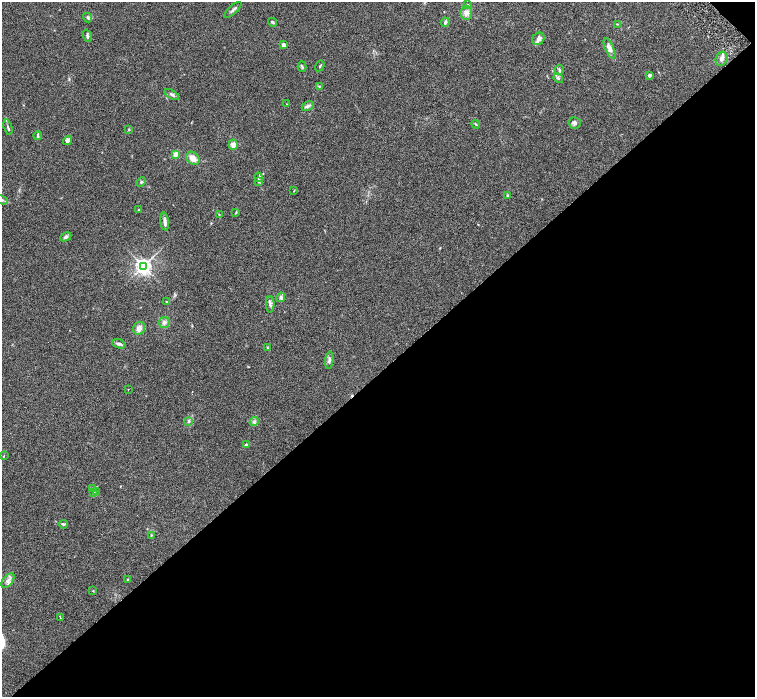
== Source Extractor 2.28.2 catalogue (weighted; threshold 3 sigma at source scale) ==
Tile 12 of 4 x 4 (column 4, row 3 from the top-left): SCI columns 4521-6026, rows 1695-3084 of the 6028 x 6026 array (HDU 1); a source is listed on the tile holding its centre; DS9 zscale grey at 2 x 2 block average (1 PNG px = mean of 2 x 2 image px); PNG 757 x 699 px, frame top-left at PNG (2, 2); each listed source drawn as its Kron ellipse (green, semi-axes under 4 px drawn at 4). Shown black and unused: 47% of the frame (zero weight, under 3 of 6 exposures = <1% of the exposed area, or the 3 px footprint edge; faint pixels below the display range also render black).
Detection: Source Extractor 2.28.2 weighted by HDU 2 'WHT'; one run over the whole footprint, this tile lists its part. Background 0.0444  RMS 0.0034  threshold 0.0139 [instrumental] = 3 sigma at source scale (4.09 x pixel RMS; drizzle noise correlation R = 1.36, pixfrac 0.8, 0.05/0.05 arcsec/px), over >= 5 px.
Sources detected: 67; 1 cosmic-ray / hot-pixel residue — neither listed nor drawn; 2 inside a brighter listed object's ellipse — not listed separately; the other 64 listed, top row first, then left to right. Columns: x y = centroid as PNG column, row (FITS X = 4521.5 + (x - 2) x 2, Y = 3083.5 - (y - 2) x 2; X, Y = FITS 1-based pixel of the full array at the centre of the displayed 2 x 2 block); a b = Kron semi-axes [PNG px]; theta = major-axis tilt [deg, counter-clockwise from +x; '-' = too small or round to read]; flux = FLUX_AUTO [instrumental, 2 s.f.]
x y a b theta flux
467 5 4 3 - 1.1
233 10 11 2 42 1.6
466 13 7 6 - 3.8
88 17 5 3 - 1
272 22 4 3 - 1.1
445 22 4 3 - 1.9
617 24 3 2 - 0.44
87 36 6 3 -70 1.1
538 39 7 5 46 3.2
283 45 2 2 - 8.5
609 48 11 4 -66 4.2
722 59 7 6 - 3.1
320 66 5 2 - 0.8
302 67 5 3 - 0.83
560 70 5 4 - 1.2
649 75 3 3 - 1.5
558 78 5 3 - 1.1
319 86 3 3 - 0.61
172 94 8 3 -31 1.6
286 104 3 2 - 0.29
308 106 6 4 26 1.7
575 123 6 5 - 1.9
476 124 4 2 - 0.71
8 127 8 2 -74 1.1
129 129 3 2 - 0.46
38 136 4 3 - 1.1
68 141 5 4 - 2.6
233 145 5 4 - 3.9
175 154 3 3 - 4.7
193 158 7 5 -42 5
258 177 4 4 - 1.3
141 182 5 3 - 0.92
258 182 3 3 - 0.77
294 191 3 2 - 0.42
508 195 3 3 - 0.85
2 200 6 2 -26 1.1
138 210 2 2 - 0.56
236 212 4 2 - 0.53
219 215 3 2 - 0.43
165 221 9 3 -84 3.5
66 237 6 4 25 1.6
143 266 4 4 - 320
281 297 5 4 - 1.6
167 302 3 2 - 0.38
270 304 8 4 -89 1.8
164 322 5 5 - 2.2
139 328 6 5 - 3.6
119 344 7 3 -19 2.2
267 348 4 3 - 0.61
329 360 9 4 84 2
128 389 2 2 - 0.27
189 421 4 4 - 1.5
254 421 5 4 - 1.3
246 444 3 3 - 1
4 456 3 2 - 0.38
93 489 4 3 - 0.92
97 491 4 3 - 0.96
94 493 3 3 - 0.54
63 524 4 3 - 1
151 535 3 2 - 0.49
127 579 4 2 - 0.5
8 581 8 5 52 2.9
93 591 3 2 - 0.43
60 618 2 2 - 0.2
Isophote crosses this tile's border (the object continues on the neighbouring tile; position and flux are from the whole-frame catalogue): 1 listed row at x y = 2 200
Diffuse or blended objects may show on this block-average render without a row.